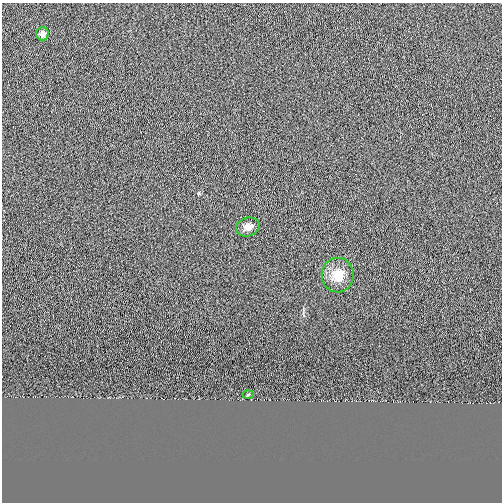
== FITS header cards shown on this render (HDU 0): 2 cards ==
NAXIS1  =                  500
NAXIS2  =                  500

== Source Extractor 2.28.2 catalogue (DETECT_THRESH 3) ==
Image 500 x 500 px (HDU 0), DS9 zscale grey, 1 PNG px = 1 image px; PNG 504 x 504 px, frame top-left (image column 1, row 500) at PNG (2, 3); each listed source drawn as its Kron ellipse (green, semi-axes under 4 px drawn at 4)
Background 2.74e-05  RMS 0.019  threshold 0.0577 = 3 sigma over >= 5 px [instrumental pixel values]
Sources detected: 4; all 4 listed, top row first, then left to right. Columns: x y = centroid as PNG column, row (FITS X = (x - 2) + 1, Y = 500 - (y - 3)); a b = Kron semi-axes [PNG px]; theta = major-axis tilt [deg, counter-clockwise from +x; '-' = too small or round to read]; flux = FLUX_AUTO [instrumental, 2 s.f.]
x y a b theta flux
42 34 6 6 - 7.7
248 227 12 9 20 8.9
338 275 17 16 - 24
248 394 5 3 - 1.2